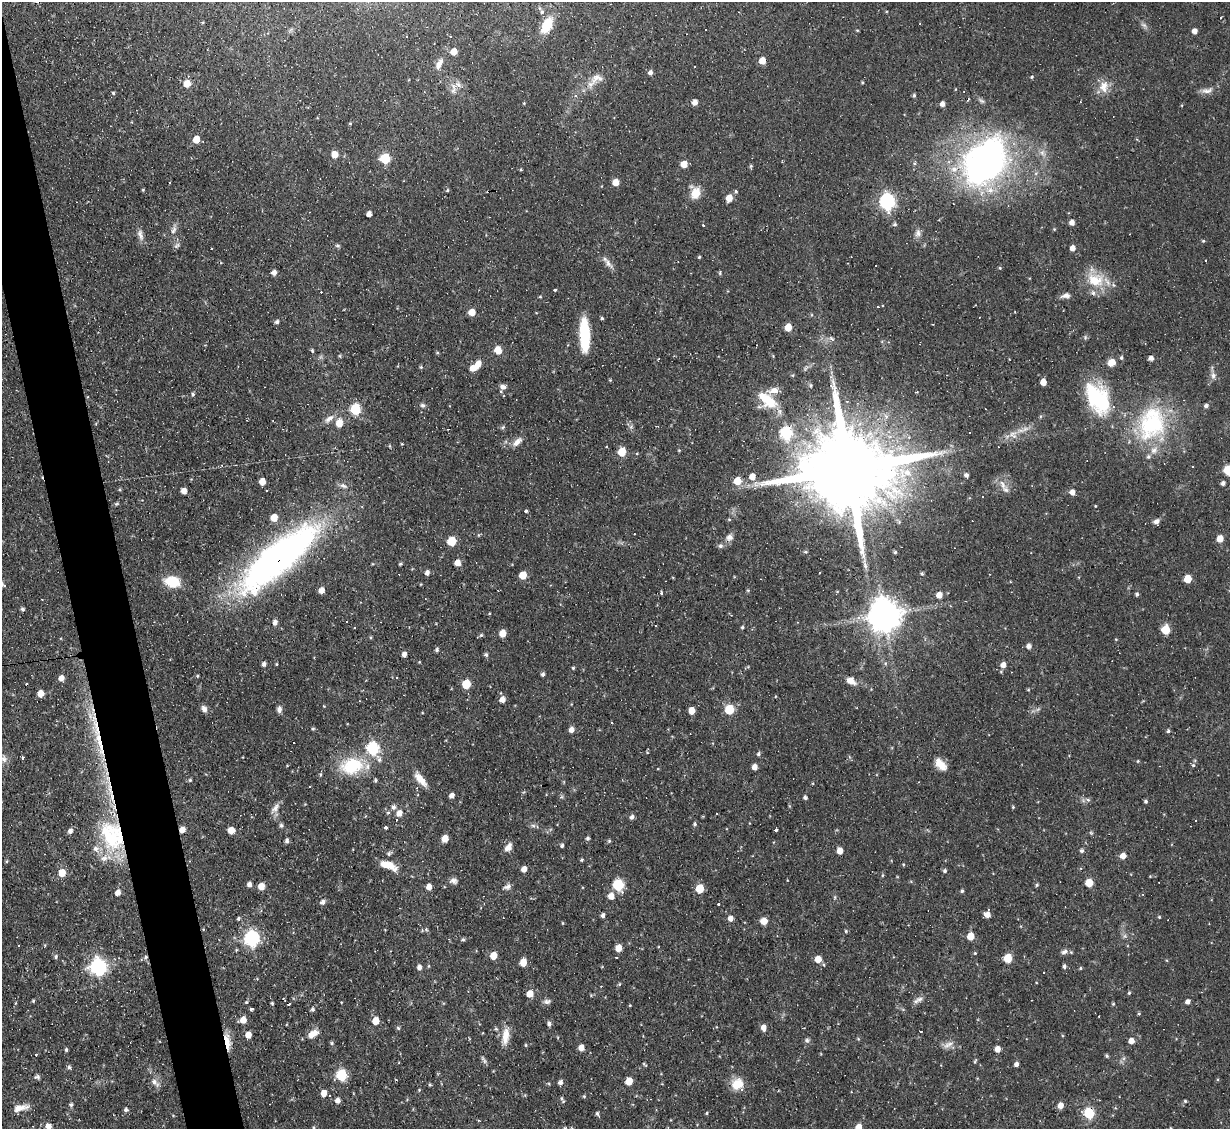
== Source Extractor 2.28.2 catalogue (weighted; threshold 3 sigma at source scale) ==
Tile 11 of 4 x 4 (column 3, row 3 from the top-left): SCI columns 2455-3682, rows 1374-2500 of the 4909 x 4884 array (HDU 1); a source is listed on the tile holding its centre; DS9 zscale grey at full resolution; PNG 1232 x 1131 px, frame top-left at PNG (2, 2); no overlay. Shown black and unused: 4% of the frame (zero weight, under 2 of 3 exposures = <1% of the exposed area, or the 3 px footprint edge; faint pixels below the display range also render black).
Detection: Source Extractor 2.28.2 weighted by HDU 2 'WHT'; one run over the whole footprint, this tile lists its part. Background 0.067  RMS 0.0045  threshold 0.0204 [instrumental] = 3 sigma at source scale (4.5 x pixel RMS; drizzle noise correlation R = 1.50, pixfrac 1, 0.05/0.05 arcsec/px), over >= 5 px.
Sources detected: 406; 2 too faint to see at this stretch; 36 cosmic-ray / hot-pixel residue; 1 long thin detection or spike segment (spike, bleed or trail) — not listed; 15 inside a brighter listed object's ellipse — not listed separately; the other 352 listed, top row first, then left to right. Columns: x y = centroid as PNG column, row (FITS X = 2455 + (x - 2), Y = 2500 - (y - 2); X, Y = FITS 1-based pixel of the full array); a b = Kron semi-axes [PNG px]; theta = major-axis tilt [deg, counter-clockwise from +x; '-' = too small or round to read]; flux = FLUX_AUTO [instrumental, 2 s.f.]
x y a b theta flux
542 12 6 5 - 0.77
1221 17 3 2 - 0.71
547 25 21 11 63 10
1144 25 11 5 -38 1.4
705 29 3 3 - 12
857 30 5 3 - 0.41
1194 31 4 4 - 2.4
450 37 3 2 - 0.53
454 52 5 5 - 5.9
762 61 5 5 - 5.8
439 64 17 7 64 3.5
650 72 5 4 - 1.9
1032 77 5 4 - 0.57
596 78 20 13 27 5.8
862 82 4 3 - 0.44
187 84 6 6 - 6.3
458 84 10 6 -21 2.2
1104 86 18 12 87 5.6
453 90 9 8 - 2.2
1207 90 18 8 12 2.9
113 93 4 4 - 0.59
914 95 4 4 - 0.83
576 96 5 5 - 0.87
968 100 4 3 - 1.4
981 101 9 5 -37 1.1
695 102 5 5 - 3
524 103 4 3 - 0.37
942 104 5 4 - 2.1
350 124 5 3 - 0.4
196 139 6 5 - 6.6
1042 153 11 7 -59 2.6
335 154 5 5 - 6
385 158 6 6 - 24
985 162 37 25 54 230
684 164 5 5 - 6.3
751 166 5 5 - 0.61
521 169 4 4 - 0.47
954 169 10 9 - 3.9
616 182 5 5 - 5.8
143 190 4 3 - 0.47
447 190 5 4 - 0.54
736 191 5 4 - 0.56
695 193 13 10 -88 7.3
729 198 6 5 - 5.9
887 202 7 6 - 120
369 214 5 4 - 2.2
1072 222 5 5 - 2.7
895 224 6 5 - 0.85
704 225 3 3 - 1.7
174 229 17 6 74 2.4
1054 229 4 4 - 0.47
918 233 11 8 86 2.3
1129 234 3 2 - 0.27
140 235 16 7 -75 2.6
1203 241 4 4 - 0.54
177 246 9 6 47 1.2
337 246 7 4 0 0.7
1072 248 5 4 - 2.9
211 249 3 3 - 0.53
699 257 3 3 - 0.58
1206 260 3 2 - 0.6
608 263 17 7 -49 2.7
1000 268 5 4 - 0.52
274 273 5 5 - 2.3
720 273 6 4 88 0.62
1095 280 26 20 -15 14
555 290 3 3 - 0.87
1066 296 12 6 8 2.3
540 297 4 3 - 0.44
472 312 5 5 - 5.8
602 318 4 3 - 0.67
277 322 5 5 - 1.1
933 324 3 2 - 0.55
788 327 5 5 - 7.6
585 335 34 10 -88 21
832 339 7 5 -26 1.2
312 350 6 4 -74 0.68
498 350 8 7 - 4.5
437 353 4 4 - 0.51
340 356 5 4 - 0.58
773 356 5 3 - 0.42
1121 358 5 4 - 0.8
1151 358 4 4 - 2.7
1112 362 5 5 - 9
477 365 12 7 59 4.3
421 367 4 4 - 0.54
793 375 5 3 - 0.48
1213 375 10 7 -86 2
1043 382 5 4 - 4.9
810 385 5 5 - 0.7
503 387 9 7 8 2
193 394 5 4 - 0.82
1097 398 37 22 -59 38
768 401 26 15 -31 13
847 401 4 3 - 0.45
423 405 6 6 - 1.1
1206 406 5 4 - 1.4
355 409 6 6 - 30
329 419 15 7 38 3
339 423 7 6 - 6.4
1152 424 47 35 72 50
503 427 5 3 - 0.7
1025 429 11 6 21 2.4
786 433 7 6 - 58
1013 435 12 10 -39 3.4
517 441 15 7 40 3.1
402 444 4 2 - 0.33
679 450 5 4 - 0.43
622 452 6 5 - 11
1192 467 3 2 - 0.45
848 469 34 19 6 12000
1228 470 6 5 - 22
966 475 6 5 - 1.4
752 477 6 6 - 4.4
737 481 6 6 - 8
262 482 5 5 - 5
1223 483 5 5 - 1.4
1003 485 18 7 -61 3.3
120 490 4 4 - 0.51
184 491 5 5 - 3.2
267 491 3 3 - 1.4
1072 492 5 5 - 3
982 497 3 3 - 2.5
117 504 7 4 19 0.65
1095 506 4 3 - 0.39
526 511 4 3 - 0.85
274 517 6 5 - 6.1
729 519 5 3 - 0.45
1156 521 8 6 19 1.8
729 537 11 9 32 2.4
1220 539 5 5 - 5.7
452 541 6 5 - 15
720 546 6 6 - 1.2
805 552 5 4 - 0.61
895 552 4 4 - 0.61
278 558 111 32 40 180
457 563 5 5 - 3.8
400 564 5 3 - 0.57
865 566 9 4 -75 2.7
427 573 5 5 - 1.9
922 574 5 4 - 0.68
523 575 5 5 - 8.5
1188 579 5 5 - 12
172 582 16 11 -11 12
421 584 3 2 - 0.33
4 585 8 4 -30 3.2
321 590 5 5 - 3.7
748 590 5 4 - 0.53
837 591 4 3 - 0.32
1137 594 4 4 - 1
939 595 5 5 - 4.2
22 609 4 4 - 0.96
885 615 10 9 - 980
275 622 6 5 - 1.9
346 622 2 2 - 0.33
656 625 3 2 - 0.66
742 627 4 4 - 0.64
1166 630 6 5 - 17
503 633 5 5 - 5.9
481 635 5 4 - 0.61
1028 646 6 5 - 1.7
437 650 5 4 - 0.95
404 654 5 4 - 2
486 655 5 5 - 0.95
264 664 5 4 - 1.5
276 664 3 3 - 0.44
1003 665 6 6 - 3
573 668 4 4 - 0.56
543 674 4 4 - 1.1
197 676 4 4 - 0.51
61 678 5 5 - 3.1
851 681 11 8 -30 4.3
466 684 6 5 - 15
1028 690 6 4 0 0.44
40 693 5 5 - 5.3
502 699 6 5 - 3.2
324 706 4 3 - 0.32
204 709 9 6 -62 2.1
279 709 9 6 85 1.7
729 709 6 5 - 20
692 710 5 5 - 5.9
90 716 23 8 -53 5.6
612 722 3 2 - 0.7
313 729 5 4 - 0.62
571 730 6 5 - 2.7
1168 731 4 4 - 0.79
100 743 18 7 -76 6.6
373 748 8 6 -67 57
758 754 5 5 - 0.93
3 758 10 7 -81 2.2
22 758 4 3 - 0.7
1138 761 5 3 - 0.41
940 764 17 9 -47 5.5
1193 765 5 5 - 0.71
352 766 29 20 12 23
755 767 5 4 - 3.2
320 774 5 4 - 0.61
420 779 20 7 -51 5.3
190 780 4 4 - 0.61
375 780 5 4 - 0.7
310 787 3 3 - 2
109 788 31 7 -75 10
452 795 5 4 - 2.2
805 797 4 4 - 1.1
1088 800 6 5 - 0.89
1146 801 4 4 - 0.77
393 807 6 5 - 1.5
1013 807 4 3 - 0.48
275 808 17 8 54 2.9
388 813 5 4 - 0.68
399 813 7 6 - 3.4
632 817 6 5 - 1.3
695 824 6 5 - 0.77
281 825 6 6 - 0.99
533 825 6 4 -2 0.97
385 828 3 3 - 2.6
776 829 3 3 - 1.8
182 830 5 5 - 3.2
231 830 5 5 - 5.4
70 831 6 5 - 1.9
112 836 43 30 -67 38
445 838 5 5 - 6.2
587 838 5 4 - 0.94
287 841 7 4 86 1.2
609 841 5 4 - 0.63
562 845 4 4 - 1
508 847 11 7 52 2.9
1082 850 5 4 - 1
840 851 5 4 - 4.6
389 853 8 6 31 1.1
1123 856 5 5 - 4
582 860 4 4 - 0.61
6 861 4 3 - 0.53
386 864 13 9 -13 5.5
903 864 4 3 - 0.41
524 869 5 4 - 3.2
945 871 5 4 - 0.91
62 873 6 5 - 7.5
883 875 5 3 - 0.48
453 881 10 7 -6 1.8
1089 883 5 5 - 11
249 884 5 4 - 2.1
618 885 7 6 - 34
1037 885 5 3 - 0.63
261 886 5 5 - 5.9
429 887 5 5 - 3.3
507 887 11 6 24 1.8
700 888 5 5 - 12
962 891 4 4 - 0.7
118 892 6 5 - 2.8
1143 894 3 3 - 0.52
611 896 6 6 - 4.1
835 897 6 4 90 0.61
323 902 6 5 - 1.9
719 904 3 3 - 11
987 914 5 5 - 3.9
603 915 4 4 - 1.3
1159 917 4 4 - 0.49
239 918 4 4 - 0.76
730 918 6 5 - 2.5
764 921 5 5 - 6.2
563 923 4 3 - 0.38
385 930 4 2 - 0.28
846 931 5 4 - 0.61
970 936 5 5 - 7.7
251 938 7 6 - 110
463 940 5 4 - 0.72
619 948 5 5 - 6.2
1064 952 9 6 28 1.5
975 953 4 4 - 0.44
56 956 6 5 - 0.96
493 956 6 5 - 6.2
146 957 6 5 - 0.95
616 957 3 2 - 1
1008 958 5 5 - 14
818 959 5 5 - 6.5
523 962 6 5 - 6.4
824 965 5 3 - 0.53
1064 966 5 4 - 1.1
98 967 7 7 - 140
419 967 5 4 - 2.1
1080 968 5 4 - 0.53
1044 972 3 2 - 0.71
619 984 5 4 - 0.54
1129 993 4 4 - 0.63
530 994 5 5 - 6.4
284 999 5 2 - 0.58
920 999 13 7 20 2.2
33 1001 4 3 - 0.55
547 1001 10 6 8 1.5
246 1002 4 4 - 0.56
1187 1002 5 4 - 1.8
15 1003 5 3 - 0.38
272 1003 3 3 - 0.57
289 1004 3 2 - 0.94
1113 1004 4 4 - 0.5
630 1005 4 3 - 0.37
252 1008 4 3 - 1.6
313 1009 5 5 - 1
1139 1013 5 4 - 0.55
243 1020 6 6 - 4.3
376 1021 6 5 - 6.2
549 1024 6 5 - 1.2
398 1028 5 5 - 0.69
763 1028 6 5 - 3.1
496 1029 5 4 - 0.62
920 1031 3 3 - 1.7
313 1034 14 7 31 4.6
248 1035 6 5 - 4.2
505 1036 24 9 81 6.2
858 1039 5 4 - 0.44
807 1040 7 7 - 1.1
227 1041 20 7 -82 6.5
1131 1041 5 5 - 3.2
331 1043 6 4 -28 0.66
526 1045 5 3 - 0.47
948 1045 17 7 24 2.7
581 1048 5 5 - 3.5
66 1049 5 4 - 0.69
997 1049 5 4 - 3.9
36 1054 3 3 - 0.82
1107 1056 4 4 - 0.74
1124 1058 6 4 71 0.89
484 1060 11 4 -55 1.1
975 1061 7 3 55 0.57
644 1064 7 3 -45 0.52
1016 1064 4 4 - 1.8
69 1067 6 5 - 0.94
341 1075 6 6 - 33
37 1077 8 6 1 1.1
629 1081 6 5 - 7.3
155 1082 13 6 -42 2.5
560 1082 5 5 - 1.7
430 1084 4 3 - 0.59
737 1084 15 14 - 7.6
419 1090 3 3 - 0.43
324 1093 6 5 - 3.8
584 1096 5 4 - 0.52
561 1098 7 5 -73 0.84
337 1100 6 5 - 2.2
1185 1101 4 4 - 0.63
71 1105 6 5 - 0.95
1061 1106 6 5 - 3.7
20 1108 19 7 13 4.4
126 1110 5 5 - 1.2
707 1113 5 3 - 0.44
1089 1113 6 6 - 33
597 1114 6 3 -62 0.96
48 1126 8 7 - 2.7
314 1128 8 4 -54 0.78
858 1128 5 5 - 6.1
1171 1128 5 3 - 0.39
Overlapping masked pixels (flux is a lower limit): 7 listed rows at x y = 278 558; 100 743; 109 788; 182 830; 112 836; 146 957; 227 1041
Isophote crosses this tile's border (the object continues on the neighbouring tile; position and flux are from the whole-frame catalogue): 6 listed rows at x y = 1228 470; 4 585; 48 1126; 314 1128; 858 1128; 1171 1128